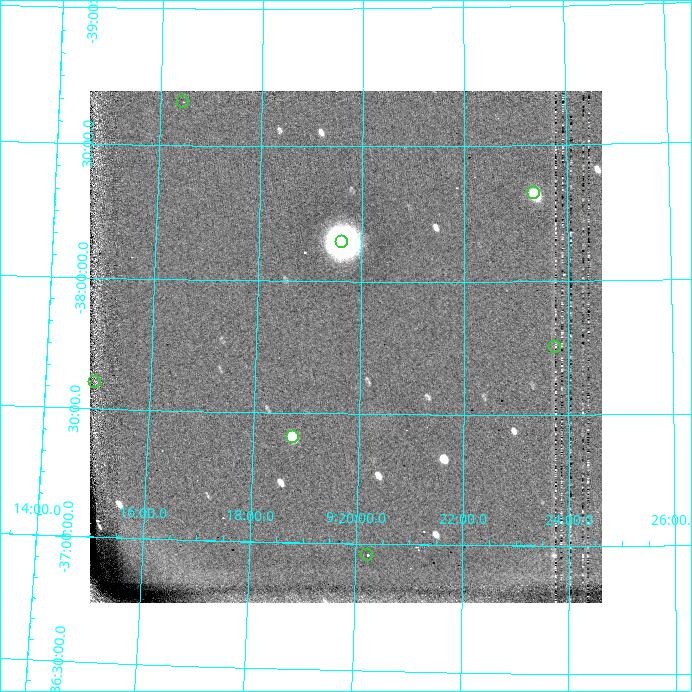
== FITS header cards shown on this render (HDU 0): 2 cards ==
NAXIS1  =                  512 / length of data axis 1
NAXIS2  =                  512 / length of data axis 2

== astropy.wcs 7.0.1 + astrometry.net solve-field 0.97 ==
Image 512 x 512 px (HDU 0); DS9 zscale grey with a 90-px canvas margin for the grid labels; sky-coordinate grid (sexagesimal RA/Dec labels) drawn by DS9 from the SOLVED WCS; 7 Tycho-2 reference stars matched to detected sources circled (green)
Header WCS: none
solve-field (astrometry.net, Tycho-2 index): SOLVED blind (the file carries no WCS)
Solved WCS: RA---TAN-SIP/DEC--TAN-SIP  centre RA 09:19:43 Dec -37:45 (139.93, -37.76 deg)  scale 13.7 arcsec/px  FOV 116.6' x 116.1'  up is -179 deg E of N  parity normal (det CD < 0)
(file carries no celestial WCS; the grid is the blind solution)
Tycho-2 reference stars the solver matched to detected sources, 7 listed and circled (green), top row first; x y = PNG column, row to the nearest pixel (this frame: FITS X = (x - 90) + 1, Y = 512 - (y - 91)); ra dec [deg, ICRS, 3 dp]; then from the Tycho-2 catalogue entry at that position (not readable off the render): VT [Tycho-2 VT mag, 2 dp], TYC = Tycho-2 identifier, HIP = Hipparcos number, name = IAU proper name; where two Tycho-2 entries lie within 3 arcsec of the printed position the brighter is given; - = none
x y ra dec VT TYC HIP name
183 102 139.113 -38.660 8.80 7678-2187-1 45509 -
534 193 140.842 -38.325 8.85 7691-4201-1 - -
342 242 139.904 -38.146 8.57 7678-198-1 45746 -
555 347 140.937 -37.757 6.49 7691-4189-1 46075 -
95 382 138.738 -37.602 5.94 7678-4340-1 45386 -
293 437 139.692 -37.409 8.61 7165-183-1 - -
367 555 140.054 -36.954 7.89 7165-3051-1 - -